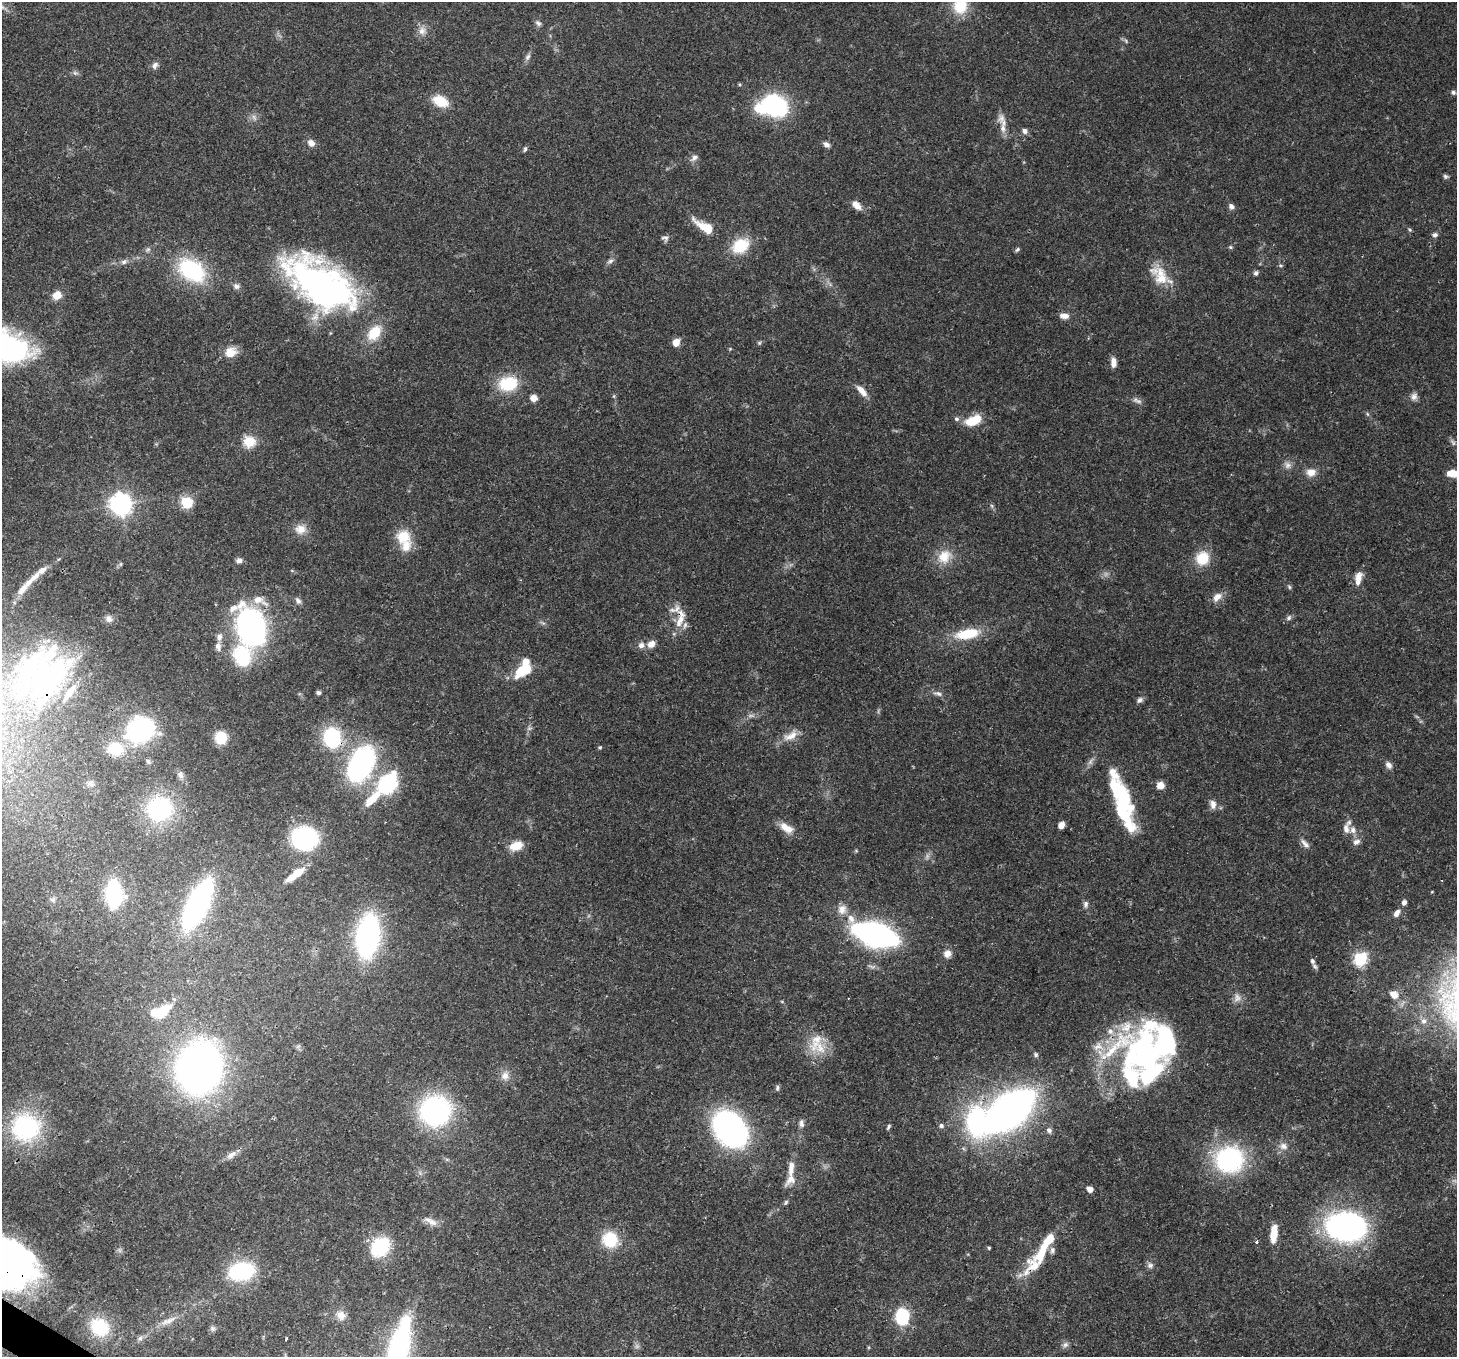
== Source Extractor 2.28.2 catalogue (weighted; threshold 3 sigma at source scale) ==
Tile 7 of 4 x 4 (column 3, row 2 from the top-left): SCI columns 2992-4446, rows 3070-4424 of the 5972 x 6065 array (HDU 1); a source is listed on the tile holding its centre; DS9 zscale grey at full resolution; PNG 1459 x 1359 px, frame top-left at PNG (2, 2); no overlay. Shown black and unused: <1% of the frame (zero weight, under 3 of 4 exposures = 8% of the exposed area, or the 3 px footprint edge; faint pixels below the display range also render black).
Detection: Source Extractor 2.28.2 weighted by HDU 2 'WHT'; one run over the whole footprint, this tile lists its part. Background 0.0538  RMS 0.0028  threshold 0.0127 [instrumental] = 3 sigma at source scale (4.5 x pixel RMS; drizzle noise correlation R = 1.50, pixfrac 1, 0.0396/0.0396 arcsec/px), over >= 5 px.
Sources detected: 204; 3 too faint to see at this stretch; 11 inside a brighter object's white glare — not listed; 30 inside a brighter listed object's ellipse — not listed separately; the other 160 listed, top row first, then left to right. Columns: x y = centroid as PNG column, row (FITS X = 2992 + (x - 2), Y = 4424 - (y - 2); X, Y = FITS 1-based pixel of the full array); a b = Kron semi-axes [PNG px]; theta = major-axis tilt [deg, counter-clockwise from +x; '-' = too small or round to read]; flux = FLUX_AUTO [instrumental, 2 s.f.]
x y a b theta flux
960 6 19 19 - 7.8
538 23 9 6 -44 0.84
422 31 11 10 - 1.9
528 57 10 6 53 0.88
155 65 10 7 65 1.1
75 73 7 4 -18 0.58
1453 92 6 5 - 0.65
440 101 17 11 -25 6.4
775 105 24 19 -28 31
254 117 8 4 -53 0.73
1001 118 13 9 -84 1.9
1025 131 8 6 -73 0.97
311 143 9 7 -41 1.7
826 145 8 6 -37 1.1
525 149 7 4 70 0.49
694 158 10 7 38 1.1
1445 176 7 6 - 0.55
856 205 12 7 -48 2.4
1231 206 8 6 -62 0.98
705 227 27 10 -31 6.2
1409 230 6 4 -45 0.37
1435 235 7 5 14 0.81
665 238 10 7 -26 0.9
740 246 20 15 33 9.4
1230 247 5 5 - 0.41
1017 249 7 4 48 0.5
610 261 9 5 21 0.79
124 262 8 7 - 0.94
192 270 30 20 -36 25
1256 273 6 5 - 0.73
314 279 101 44 -27 82
1162 279 39 14 -43 6.7
236 286 9 7 -29 1.1
57 295 9 8 - 3.2
1064 316 12 7 -5 1.7
676 342 7 6 - 3.2
16 348 37 31 -6 33
230 352 13 11 17 3.9
1113 362 12 6 -86 1.8
508 384 23 17 10 11
862 391 18 7 -46 2.5
1414 397 9 9 - 1.3
534 398 6 6 - 2.4
1139 401 9 5 -19 0.87
956 419 6 5 - 0.58
973 420 18 10 22 6.4
249 442 14 13 - 4.9
1288 465 10 8 89 1.4
1311 472 13 10 -3 2.4
1454 474 19 8 -4 4.7
187 502 6 6 - 22
121 504 8 7 - 190
300 529 15 13 8 3
403 537 19 18 - 6.2
944 557 20 16 54 5.4
1202 558 15 14 - 7.1
239 561 8 6 13 0.92
1358 578 18 8 78 2.6
31 580 36 7 43 3.8
1289 587 6 4 -61 0.43
1217 597 14 9 44 2.3
258 600 14 10 4 3.2
298 600 9 6 -46 0.97
1289 618 8 5 51 0.71
109 619 10 8 -45 1.4
680 621 22 9 64 3.7
251 627 28 19 -70 88
967 634 28 11 11 9.5
651 644 10 7 40 2.1
641 645 8 8 - 1.3
218 646 11 7 -80 1.4
242 656 20 15 -68 17
523 670 17 9 30 10
50 679 89 32 54 53
318 693 5 5 - 0.55
938 693 11 6 -15 1.1
1140 700 9 6 36 0.87
140 730 18 15 29 61
791 736 23 10 28 3.3
332 737 14 12 -83 26
221 738 11 10 - 7.8
600 747 4 4 - 0.34
115 749 18 15 -7 7.9
148 761 7 5 -72 0.61
1090 762 9 6 61 0.99
361 764 36 21 62 51
1388 765 10 7 -53 1.2
180 775 12 7 -70 1.2
90 783 8 7 - 0.98
388 783 22 15 58 27
1160 785 8 8 - 2.2
372 799 20 7 44 5.7
1213 804 12 8 -84 1.6
1123 805 40 19 -83 20
159 809 30 28 14 24
1061 825 6 5 - 2.5
786 828 20 10 -32 3.2
1346 829 14 8 -86 1.9
304 838 20 18 -9 39
1356 842 11 7 28 1.3
1305 844 15 6 -49 1.4
516 846 16 10 20 3.8
297 872 14 7 32 5.1
114 893 16 9 -87 41
53 900 8 5 -17 0.68
1404 902 5 5 - 1.1
198 904 37 14 64 83
1086 904 10 6 79 0.88
842 909 14 11 69 2.4
1397 913 9 6 56 1.5
875 935 28 13 -18 120
368 936 32 17 81 74
947 954 10 9 - 1.8
1360 959 6 6 - 39
1312 961 8 6 -69 0.94
1394 995 13 10 -44 2.8
1237 998 12 9 89 1.7
162 1012 19 9 44 8.8
1423 1021 8 8 - 1.3
820 1048 26 17 -25 6.1
1145 1052 55 46 -30 65
1036 1055 6 5 - 0.59
199 1068 33 28 72 180
505 1075 12 10 69 2.1
777 1088 8 4 77 0.56
435 1111 22 21 - 58
1009 1111 38 20 39 180
975 1121 46 26 84 31
801 1124 11 6 -81 1.1
941 1126 6 5 - 0.76
888 1127 8 4 63 0.48
26 1128 26 24 -1 34
730 1129 27 20 -51 97
1049 1130 8 6 -29 0.74
1283 1146 11 10 - 1.8
231 1155 16 7 34 2
1229 1159 28 25 22 39
791 1168 23 7 83 3.3
1090 1189 5 4 - 2.4
786 1202 6 5 - 0.46
432 1222 13 9 -28 1.9
1346 1226 40 27 -5 65
1274 1234 19 7 84 5
610 1239 17 16 - 10
1048 1241 39 9 54 9.3
1256 1242 3 3 - 0.61
380 1247 19 15 49 17
989 1248 4 3 - 0.37
5 1264 55 34 -24 120
1150 1265 8 7 - 0.94
241 1271 24 15 13 23
341 1315 12 10 -64 2.3
902 1316 10 8 88 27
168 1321 24 6 24 2.4
99 1327 21 18 -34 12
213 1328 7 7 - 0.69
140 1338 7 6 - 0.73
286 1338 3 3 - 0.88
1065 1345 9 7 26 0.95
397 1352 48 14 74 79
Overlapping masked pixels (flux is a lower limit): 5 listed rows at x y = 680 621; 50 679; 332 737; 1048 1241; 5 1264
Isophote crosses this tile's border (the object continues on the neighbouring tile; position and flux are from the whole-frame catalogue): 6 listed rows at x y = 960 6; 16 348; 1454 474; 50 679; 5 1264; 397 1352